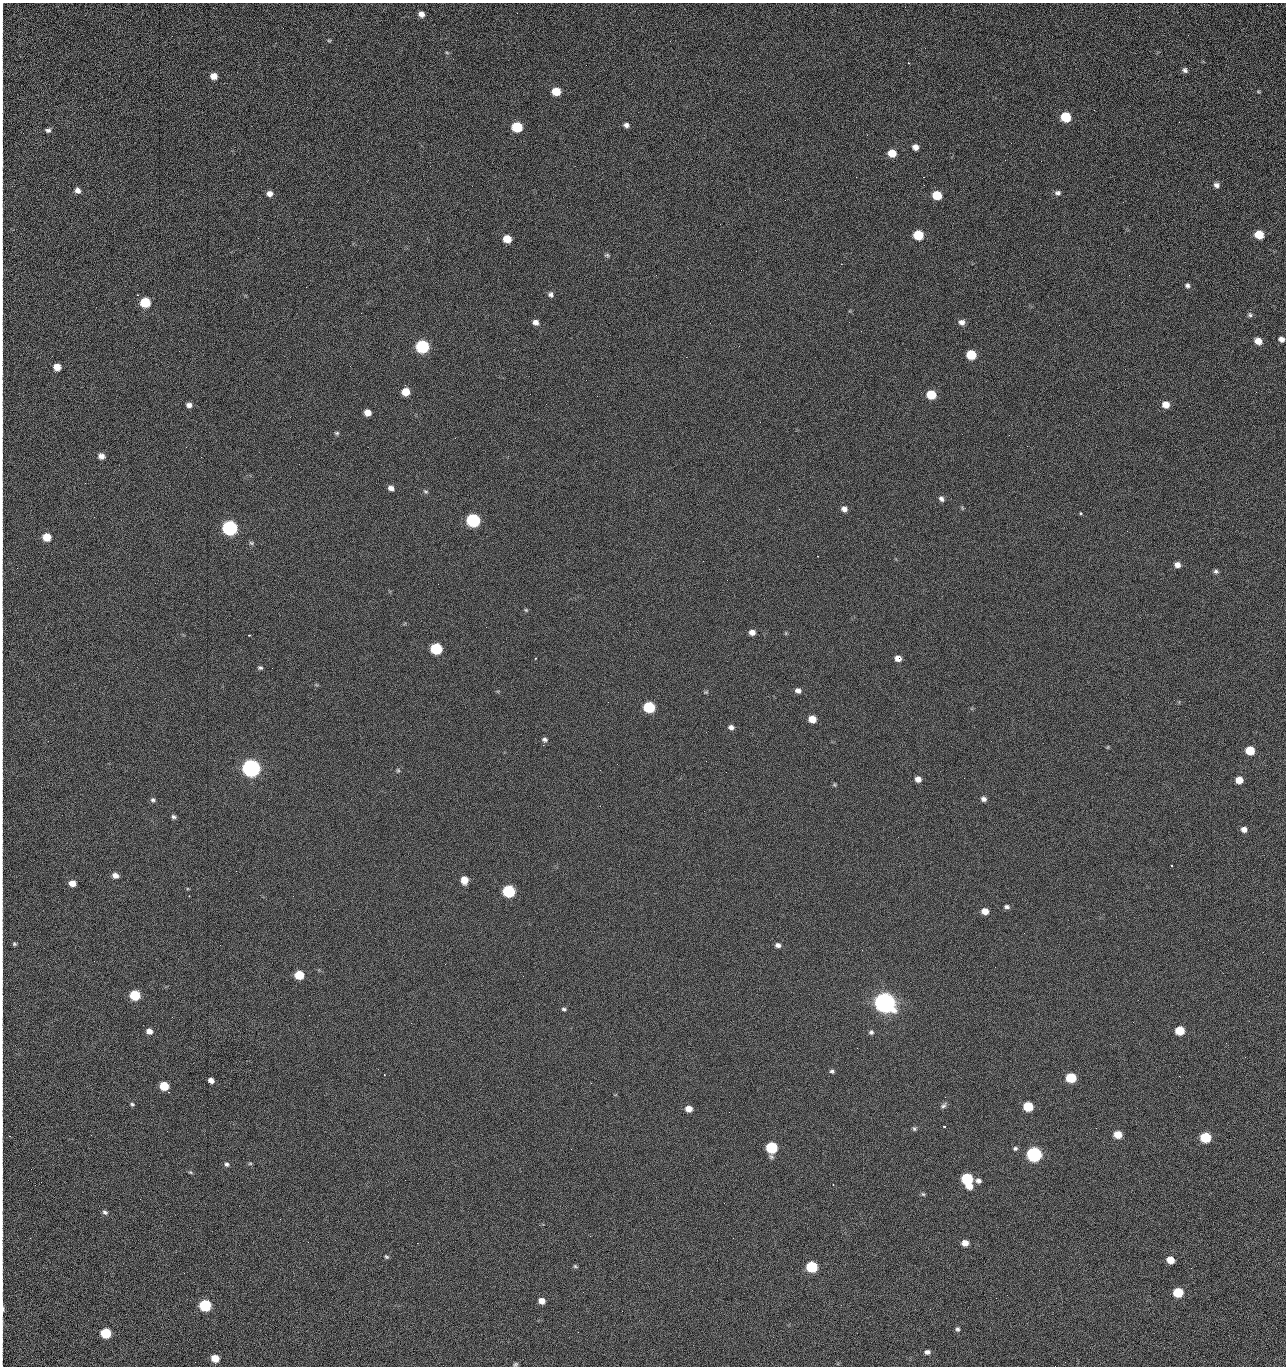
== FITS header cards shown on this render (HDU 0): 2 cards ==
NAXIS1  =                 1284 /fastest changing axis
NAXIS2  =                 1364 /next to fastest changing axis

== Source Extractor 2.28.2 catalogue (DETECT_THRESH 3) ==
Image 1284 x 1364 px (HDU 0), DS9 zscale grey, 1 PNG px = 1 image px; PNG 1288 x 1368 px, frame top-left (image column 1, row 1364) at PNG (2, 3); no overlay
Background 126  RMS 14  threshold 43.5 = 3 sigma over >= 5 px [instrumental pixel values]
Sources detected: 198; all 198 listed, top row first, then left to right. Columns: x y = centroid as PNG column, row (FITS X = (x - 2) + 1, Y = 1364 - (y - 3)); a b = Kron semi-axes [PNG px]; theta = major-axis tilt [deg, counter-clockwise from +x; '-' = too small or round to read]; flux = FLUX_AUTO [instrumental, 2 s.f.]
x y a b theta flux
421 14 6 5 - 4.9e+03
2 17 22 2 90 3.8e+03
1188 35 3 2 - 1.3e+03
329 41 5 4 - 1.2e+03
670 41 2 2 - 2.3e+03
447 53 5 3 - 1.1e+03
908 63 3 3 - 7.7e+02
1185 70 7 6 - 2.8e+03
2 76 16 2 90 3.0e+03
214 76 6 6 - 8.5e+03
556 91 7 6 - 2.2e+04
1258 91 5 4 - 1.1e+03
2 101 14 2 90 2.7e+03
2 117 10 2 90 2.0e+03
1066 117 7 6 - 4.2e+04
1179 122 2 2 - 1.3e+03
626 125 6 5 - 3.4e+03
517 127 7 6 - 5.3e+04
48 130 6 4 3 2.7e+03
2 135 9 2 90 1.4e+03
915 147 6 5 - 5.9e+03
892 153 7 6 - 1.6e+04
1005 160 3 2 - 1.4e+03
1041 161 2 2 - 1.8e+03
2 163 17 2 90 2.7e+03
856 177 2 2 - 2.4e+03
923 177 2 2 - 3.0e+04
1216 185 7 6 - 3.8e+03
78 190 6 5 - 4.7e+03
1058 193 8 6 1 3.1e+03
270 194 6 6 - 5.8e+03
937 195 7 6 - 2.8e+04
785 200 2 2 - 5.0e+02
1123 202 3 2 - 1.0e+03
2 231 11 2 90 1.8e+03
918 235 7 6 - 4.1e+04
1259 235 7 6 - 2.5e+04
507 239 6 6 - 1.9e+04
607 255 8 5 -9 2.0e+03
841 264 2 2 - 2.7e+04
2 271 25 2 90 4.8e+03
1187 285 7 6 - 2.7e+03
306 287 2 2 - 7.5e+02
551 294 7 6 - 3.1e+03
145 302 7 6 - 5.0e+04
2 305 13 2 90 2.4e+03
1250 315 7 6 - 2.4e+03
536 322 7 6 - 4.8e+03
849 322 3 2 - 7.7e+02
962 322 8 7 - 4.5e+03
710 323 2 2 - 3.4e+03
1281 339 7 5 -20 4.2e+03
1258 341 7 6 - 1.0e+04
422 346 7 7 - 1.6e+05
739 346 2 2 - 5.2e+02
971 355 7 6 - 3.8e+04
2 357 15 2 90 2.7e+03
350 366 2 2 - 2.6e+03
57 367 6 6 - 1.1e+04
406 392 6 6 - 1.9e+04
1256 392 2 2 - 1.4e+03
931 395 7 6 - 3.2e+04
2 398 10 2 90 1.5e+03
1166 404 7 7 - 9.9e+03
189 405 6 5 - 4.5e+03
367 412 6 5 - 9.2e+03
2 432 19 2 90 3.3e+03
337 433 6 5 - 1.6e+03
1009 435 2 2 - 1.4e+03
1027 446 2 2 - 5.2e+02
186 447 2 2 - 2.9e+03
101 456 6 5 - 6.0e+03
85 483 2 2 - 9.7e+02
391 488 6 5 - 4.8e+03
425 491 7 5 -29 1.6e+03
941 499 8 6 -46 3.3e+03
962 508 6 4 -72 1.1e+03
779 509 2 2 - 5.7e+02
844 509 6 6 - 5.0e+03
1080 513 3 3 - 2.3e+03
473 520 7 7 - 1.9e+05
230 528 7 7 - 3.2e+05
47 537 6 6 - 1.8e+04
251 543 7 5 -22 1.8e+03
2 557 8 2 90 1.4e+03
1177 565 6 6 - 5.3e+03
1216 571 6 6 - 2.3e+03
526 610 5 4 - 1.3e+03
2 631 12 2 90 2.2e+03
752 632 6 5 - 5.2e+03
786 633 6 3 72 1.0e+03
249 635 3 2 - 6.8e+02
436 649 7 6 - 8.8e+04
536 658 3 2 - 6.4e+02
898 658 6 6 - 6.7e+03
260 668 6 5 - 1.8e+03
798 691 7 6 - 4.2e+03
706 692 7 5 20 1.3e+03
2 706 11 2 90 1.9e+03
649 707 7 6 - 7.9e+04
812 719 6 6 - 1.4e+04
731 727 7 6 - 3.7e+03
545 739 6 5 - 2.5e+03
543 745 2 2 - 3.6e+03
1108 747 6 3 71 9.5e+02
1250 750 6 6 - 2.6e+04
706 761 2 2 - 2.2e+03
617 764 2 2 - 2.4e+03
251 768 7 7 - 7.2e+05
398 770 6 4 -68 1.3e+03
726 772 2 2 - 2.4e+03
2 777 9 2 90 1.4e+03
918 779 6 6 - 6.0e+03
1239 780 6 5 - 1.3e+04
834 785 6 5 - 1.3e+03
984 799 6 5 - 3.8e+03
153 800 7 6 - 2.2e+03
2 811 13 2 90 2.2e+03
173 817 6 5 - 2.4e+03
1244 829 7 6 - 5.6e+03
1171 866 3 2 - 1.7e+03
115 875 7 5 -19 5.9e+03
464 880 7 6 - 1.3e+04
72 883 6 5 - 9.4e+03
509 891 7 6 - 1.2e+05
189 896 2 2 - 4.8e+02
1007 907 7 5 -8 2.5e+03
985 911 6 5 - 9.1e+03
14 944 5 4 - 1.5e+03
778 945 7 5 -14 3.6e+03
299 975 6 6 - 3.2e+04
523 976 2 2 - 2.1e+03
135 995 7 6 - 5.1e+04
885 1003 8 7 - 1.4e+06
564 1009 5 4 - 1.9e+03
411 1023 2 2 - 5.6e+03
149 1031 6 5 - 6.0e+03
1180 1031 6 6 - 2.9e+04
871 1032 6 6 - 2.2e+03
857 1048 2 2 - 1.4e+03
1245 1057 2 2 - 2.0e+03
832 1071 6 5 - 2.0e+03
384 1074 3 2 - 1.3e+03
1179 1076 2 2 - 2.7e+03
1071 1078 7 6 - 4.6e+04
211 1080 5 4 - 5.3e+03
591 1083 2 2 - 4.4e+02
164 1086 6 6 - 3.0e+04
2 1102 10 2 90 1.3e+03
132 1104 6 5 - 1.7e+03
943 1106 9 6 42 2.6e+03
1028 1107 7 6 - 4.3e+04
689 1109 6 6 - 8.6e+03
729 1112 2 2 - 8.5e+02
944 1126 3 3 - 1.4e+03
2 1127 17 2 90 2.8e+03
1096 1128 2 2 - 4.6e+02
914 1129 6 6 - 1.8e+03
1118 1134 6 5 - 1.6e+04
91 1135 2 2 - 2.5e+03
1205 1137 7 6 - 5.7e+04
772 1148 7 7 - 7.8e+04
1015 1148 6 5 - 1.9e+03
571 1149 2 2 - 9.3e+02
1034 1154 7 7 - 2.8e+05
250 1163 5 5 - 1.4e+03
227 1164 6 6 - 2.6e+03
2 1170 14 2 90 2.2e+03
190 1172 7 4 -31 1.4e+03
967 1179 7 6 - 8.4e+04
978 1181 7 5 -19 3.8e+03
969 1186 7 6 - 1.0e+04
923 1194 5 5 - 1.5e+03
2 1208 9 2 90 1.4e+03
105 1212 7 5 -28 2.4e+03
280 1219 2 2 - 2.2e+03
2 1233 12 2 90 2.0e+03
308 1242 3 2 - 1.8e+03
417 1243 2 2 - 5.5e+03
965 1243 6 5 - 8.5e+03
386 1257 5 4 - 1.4e+03
1170 1260 6 5 - 1.3e+04
575 1266 6 4 -28 1.4e+03
812 1267 7 6 - 7.9e+04
583 1292 2 2 - 4.9e+02
1178 1292 6 6 - 4.5e+04
996 1298 2 2 - 2.8e+03
541 1301 6 5 - 7.2e+03
205 1305 7 6 - 9.8e+04
2 1308 15 3 -89 4.9e+03
622 1311 3 2 - 7.3e+02
957 1329 5 5 - 2.0e+03
578 1332 2 2 - 3.6e+03
106 1333 7 6 - 5.2e+04
927 1352 6 5 - 3.3e+03
215 1358 6 5 - 1.8e+04
515 1364 6 4 18 1.6e+03
1055 1366 2 2 - 1.9e+03
At the frame edge (FLAGS 8, measured only in part): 24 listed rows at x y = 2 17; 2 76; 2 101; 2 117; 2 135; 2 163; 2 231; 2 271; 2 305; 2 357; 2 398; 2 432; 2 557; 2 631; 2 706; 2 777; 2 811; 2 1102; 2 1127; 2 1170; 2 1208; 2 1233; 2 1308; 1055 1366

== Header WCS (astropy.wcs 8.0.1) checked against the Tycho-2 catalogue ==
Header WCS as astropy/WCSLIB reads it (CRVAL/CRPIX/CD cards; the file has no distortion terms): RA---TAN/DEC--TAN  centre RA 15:41:40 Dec +52:00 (235.42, +51.99 deg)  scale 1.26 arcsec/px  FOV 26.9' x 28.5'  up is +92 deg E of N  parity flipped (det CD > 0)
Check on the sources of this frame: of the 60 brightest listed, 10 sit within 2.0 arcsec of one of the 11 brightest Tycho-2 stars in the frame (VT <= 12.29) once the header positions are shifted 0.53 arcsec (0.14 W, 0.51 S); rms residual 0.97 arcsec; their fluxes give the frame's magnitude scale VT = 24.49 - 2.5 log10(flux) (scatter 0.27 mag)
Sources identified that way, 10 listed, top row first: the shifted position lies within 2.0 arcsec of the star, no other Tycho-2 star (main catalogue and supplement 1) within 4.0 arcsec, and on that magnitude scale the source's flux lands within +1.5 / -3 mag of the star's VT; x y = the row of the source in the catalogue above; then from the Tycho-2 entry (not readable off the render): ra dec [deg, ICRS J2000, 3 dp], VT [Tycho-2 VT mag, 2 dp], TYC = Tycho-2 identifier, HIP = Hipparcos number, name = IAU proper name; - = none
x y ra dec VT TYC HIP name
422 346 235.614 +52.064 11.61 3489-1132-1 - -
473 520 235.514 +52.049 11.19 3489-1407-1 - -
230 528 235.515 +52.133 11.12 3489-1380-1 - -
251 768 235.378 +52.130 9.31 3489-1322-1 76850 -
509 891 235.303 +52.042 11.52 3489-958-1 - -
885 1003 235.232 +51.912 9.59 3489-824-1 - -
1034 1154 235.143 +51.862 10.97 3489-1016-1 - -
967 1179 235.131 +51.886 12.29 3489-908-1 - -
812 1267 235.084 +51.941 11.45 3489-1346-1 - -
205 1305 235.075 +52.152 11.74 3489-912-1 - -